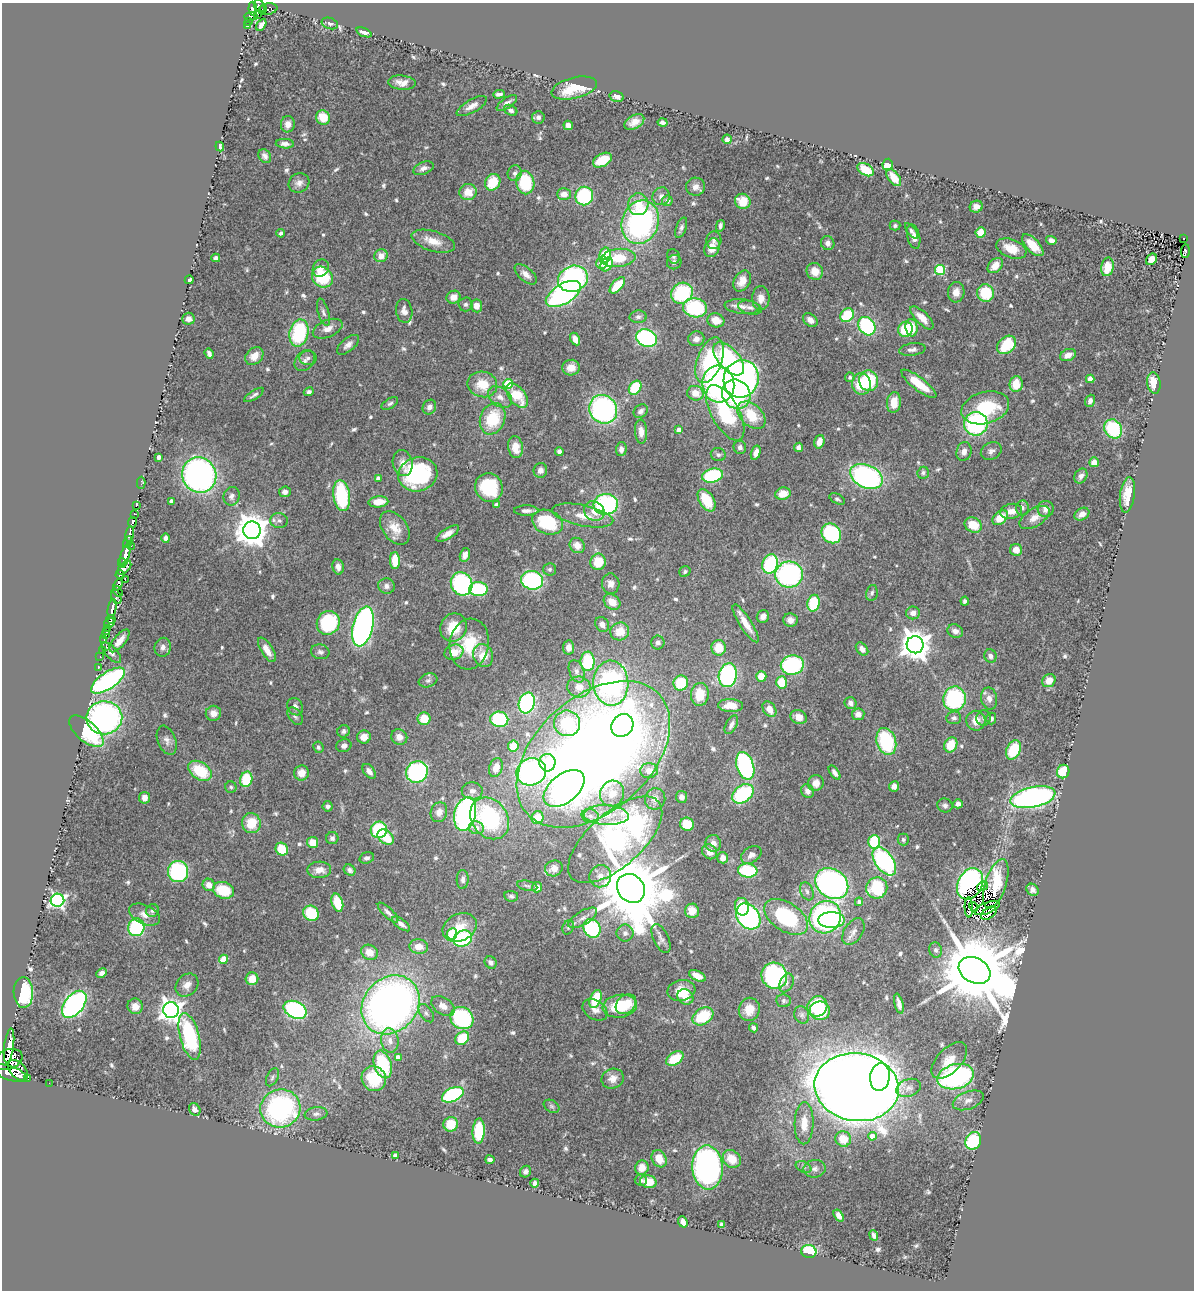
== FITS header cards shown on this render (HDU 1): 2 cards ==
NAXIS1  =                 1192
NAXIS2  =                 1288

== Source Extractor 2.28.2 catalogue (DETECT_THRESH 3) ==
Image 1192 x 1288 px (HDU 1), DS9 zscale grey, 1 PNG px = 1 image px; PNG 1196 x 1292 px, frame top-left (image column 1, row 1288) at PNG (2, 3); each listed source drawn as its Kron ellipse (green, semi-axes under 4 px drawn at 4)
Background 0.916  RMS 0.046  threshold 0.137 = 3 sigma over >= 5 px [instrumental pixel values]
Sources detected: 636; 3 with non-positive FLUX_AUTO (blend fragments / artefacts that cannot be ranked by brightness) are neither listed nor drawn; of the other 633, the 500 brightest by FLUX_AUTO listed and drawn (133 fainter detections omitted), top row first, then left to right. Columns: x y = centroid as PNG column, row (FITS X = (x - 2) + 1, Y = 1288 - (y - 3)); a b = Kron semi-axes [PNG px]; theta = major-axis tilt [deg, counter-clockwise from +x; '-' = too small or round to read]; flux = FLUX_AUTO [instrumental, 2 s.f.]
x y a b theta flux
259 6 6 5 - 270
253 9 7 4 -83 430
268 9 9 5 10 93
263 10 3 2 - 68
257 15 3 3 - 47
251 16 6 4 6 200
248 21 4 3 - 140
330 23 8 5 -18 8.4
261 25 6 4 60 15
247 26 3 3 - 31
364 32 8 4 -21 12
402 83 14 7 -5 27
574 88 23 10 14 100
499 94 6 3 3 12
617 96 7 5 -15 12
507 103 12 5 35 13
472 106 17 6 30 26
511 110 7 5 -28 11
538 117 6 6 - 10
323 118 7 6 - 72
634 122 11 6 30 25
662 122 5 4 - 9.2
288 124 8 7 - 23
568 125 5 4 - 23
727 139 4 4 - 11
285 144 9 4 -3 14
220 146 5 3 - 11
265 156 7 5 -53 11
602 160 10 6 29 95
887 165 6 5 - 68
423 168 11 6 22 16
866 170 9 5 -31 68
515 173 8 7 - 9.6
894 177 10 5 -53 51
493 182 8 7 - 91
299 183 10 9 - 19
525 183 12 9 -80 160
695 187 9 9 - 19
468 192 8 8 - 52
564 194 7 6 - 24
584 196 9 9 - 260
661 196 9 8 - 13
667 201 5 5 - 13
743 201 8 7 - 64
638 204 11 10 - 55
976 207 7 6 - 19
640 222 22 18 70 660
720 226 6 3 77 9
895 226 5 5 - 6.6
681 228 11 5 70 9.7
911 231 9 4 -52 9.3
981 232 5 5 - 44
281 233 4 3 - 8
914 237 12 6 -77 21
1183 238 3 2 - 8.7
714 240 9 7 84 13
1051 240 5 4 - 15
433 241 22 10 -17 46
828 243 7 6 - 15
1033 245 14 6 -46 55
712 248 10 7 64 42
1011 248 16 9 -20 52
1185 251 6 3 87 100
605 255 8 5 77 100
381 256 7 6 - 27
673 256 7 6 - 6.9
216 258 4 4 - 11
618 258 17 9 6 94
1151 259 6 5 - 28
674 262 7 7 - 11
602 263 6 5 - 33
607 264 7 5 56 47
995 266 9 6 47 41
1107 267 9 6 79 69
321 268 9 7 56 18
940 270 5 5 - 210
815 271 9 8 - 41
526 274 13 7 -41 20
322 277 11 9 -43 160
573 279 15 13 22 580
189 280 5 4 - 7.5
742 281 11 8 60 33
617 285 10 5 47 99
956 292 10 8 85 27
682 293 11 10 - 220
985 293 9 8 - 130
563 294 19 10 31 670
454 297 7 6 - 23
761 298 12 8 89 25
466 304 7 7 - 9
476 306 6 5 - 29
742 306 17 7 -5 21
695 308 12 9 -10 220
750 308 12 6 -14 13
404 311 12 8 -81 21
323 312 14 5 -73 12
847 315 7 6 - 120
638 317 8 6 3 9.2
922 318 15 6 -45 35
188 319 6 6 - 18
716 320 8 7 - 34
810 320 8 6 -41 18
867 326 10 8 -52 330
912 328 9 6 -82 61
328 329 15 8 22 26
905 329 8 7 - 110
299 333 14 9 79 260
647 338 11 8 -22 470
575 339 7 4 -61 25
696 339 8 7 - 17
348 345 13 6 39 17
1006 345 10 8 42 150
912 349 13 6 8 13
209 353 5 4 - 11
1068 355 8 5 23 25
254 356 10 7 43 37
308 358 8 7 - 11
729 359 20 10 -49 280
305 360 12 9 46 18
709 360 24 12 70 260
571 368 9 8 - 30
850 377 5 4 - 7.4
741 379 19 17 66 880
1090 379 4 4 - 42
869 381 10 9 - 160
1154 383 11 7 -82 63
482 384 15 13 -12 70
508 384 5 5 - 170
718 384 18 16 -84 780
861 384 10 9 - 88
919 384 21 6 -38 86
1016 384 8 6 84 61
635 388 7 5 55 140
309 392 5 4 - 9.4
695 393 8 7 - 42
736 394 15 13 -49 340
254 395 11 4 34 8.8
517 396 14 8 -52 110
500 397 13 9 -35 24
1090 401 6 5 - 14
894 402 10 7 83 50
390 403 9 5 32 7.4
429 407 7 6 - 15
985 408 24 16 15 190
603 409 15 13 -51 610
641 411 7 6 - 12
725 413 31 14 -62 280
751 415 16 11 -44 98
493 419 16 12 68 130
976 424 12 11 - 410
1113 429 10 8 -57 180
679 430 4 4 - 30
641 432 12 6 -86 24
819 442 7 5 72 28
515 447 11 7 -81 40
740 447 6 6 - 10
798 447 5 4 - 12
621 449 7 5 88 13
559 451 4 4 - 9.9
991 451 11 8 26 14
964 452 9 7 75 20
756 453 7 4 73 23
718 455 7 6 - 8.4
159 457 4 3 - 14
1094 462 5 5 - 25
403 463 13 10 -78 25
540 470 7 6 - 16
923 473 6 5 - 7.7
418 474 20 17 15 340
199 475 18 17 - 1000
712 475 10 7 14 230
866 476 17 11 -24 650
1081 476 8 6 60 14
378 478 4 4 - 14
141 483 6 3 90 23
489 487 15 13 -58 190
285 492 6 5 - 13
783 494 8 6 15 51
1127 495 18 7 82 54
232 496 9 8 - 13
342 496 16 8 -82 230
837 499 8 4 -28 7
707 500 12 7 -59 98
171 501 4 3 - 7.1
378 502 10 5 5 39
606 504 12 10 6 420
136 505 3 3 - 77
496 505 4 3 - 13
1022 508 7 6 - 11
1046 509 8 8 - 22
526 511 12 5 0 14
594 511 11 9 -41 31
1011 511 11 7 12 27
134 514 4 3 - 330
1082 514 8 6 32 20
583 515 31 10 -12 55
1034 517 17 9 32 32
1000 518 9 6 42 56
279 521 9 7 -6 12
132 522 5 3 - 220
547 522 16 12 -21 170
973 525 9 7 -24 66
395 528 19 12 -54 49
252 530 9 8 - 5900
831 533 10 9 - 290
130 534 8 4 80 1300
448 534 13 5 31 24
166 538 4 4 - 15
128 542 6 3 62 310
577 545 8 7 - 30
131 546 2 2 - 130
1016 550 6 6 - 30
125 555 11 4 73 2600
465 555 7 5 72 20
395 560 8 5 -89 69
598 562 8 7 - 77
122 563 5 3 - 380
770 564 10 7 70 290
338 567 8 5 -79 16
125 568 8 5 46 550
550 569 6 6 - 7.3
685 572 6 5 - 6.7
789 574 14 13 - 530
120 575 4 4 - 560
125 579 3 2 - 100
532 580 11 9 -11 420
118 584 6 4 70 790
462 584 12 10 -60 450
611 584 10 8 -85 22
386 586 8 8 - 14
478 589 9 7 -4 210
118 591 6 3 -55 320
872 593 8 5 78 7.6
116 597 8 4 -67 340
965 601 4 4 - 7.8
612 602 9 7 -38 42
814 603 8 6 77 150
112 609 10 4 80 1700
913 613 7 6 - 18
763 617 7 6 - 18
111 619 5 2 - 150
790 620 7 6 - 20
109 623 6 4 27 580
328 623 12 11 - 250
746 623 22 6 -57 46
602 624 8 6 -55 18
363 626 20 10 77 1100
453 627 14 13 - 93
108 628 3 2 - 22
620 631 9 8 - 54
955 631 8 6 -24 18
106 632 3 3 - 35
105 635 3 3 - 32
104 639 3 2 - 27
119 641 14 6 51 29
658 643 7 6 - 11
469 644 25 19 80 130
915 645 8 8 - 4800
106 646 2 2 - 29
163 647 9 8 - 16
569 647 7 5 82 19
719 648 8 7 - 60
862 649 7 5 -47 16
103 650 3 2 - 39
267 650 14 6 -58 31
111 652 13 5 -47 14
320 652 9 7 -13 11
454 652 10 7 20 46
483 655 12 10 -68 56
990 656 7 6 - 12
100 657 3 2 - 34
588 661 10 7 -90 180
792 665 11 9 10 310
98 668 3 2 - 13
577 671 11 7 -69 15
728 675 12 9 80 440
761 676 5 5 - 59
428 680 9 7 19 9.2
108 681 19 8 34 680
1049 681 7 6 - 36
782 682 6 5 - 81
611 683 23 17 -88 720
681 683 7 7 - 110
579 687 11 10 - 33
700 694 11 9 86 69
989 698 11 8 -80 20
954 699 12 11 - 330
527 703 10 8 73 450
850 703 6 5 - 14
730 705 12 6 -2 48
295 707 9 7 -59 14
769 709 8 6 -55 32
213 713 7 7 - 23
858 714 6 6 - 19
295 716 10 6 -55 8.6
799 717 8 7 - 25
104 718 18 16 2 880
954 718 7 6 - 10
983 718 8 7 - 8.9
991 718 6 5 - 9.3
424 719 6 6 - 60
499 719 9 7 -10 250
976 721 10 9 - 34
567 723 13 13 - 170
622 725 12 10 51 250
731 725 10 5 61 15
86 731 21 10 -41 180
343 731 6 6 - 8.6
364 737 7 6 - 32
399 737 8 7 - 26
167 740 15 9 -70 19
886 741 14 9 -72 250
951 745 8 6 66 68
344 746 8 6 20 12
513 746 5 5 - 63
318 747 6 5 - 7
1013 750 10 6 66 110
593 754 89 57 42 4500
547 763 9 8 - 110
745 766 14 8 -72 480
496 768 10 6 71 33
200 771 13 8 -34 130
369 771 8 5 -52 16
649 771 9 7 -1 29
417 772 11 10 - 460
531 772 15 13 21 600
1063 772 7 6 - 92
301 773 7 7 - 34
835 773 8 4 -54 14
246 779 8 6 75 120
816 783 8 8 - 26
894 786 5 5 - 18
231 787 6 5 - 6.6
564 788 23 14 38 680
472 791 10 8 -3 18
807 791 7 6 - 15
612 794 13 12 - 43
743 794 12 8 37 260
681 797 6 5 - 13
1033 797 23 10 12 850
145 798 6 5 - 23
655 799 11 10 - 21
958 804 5 4 - 13
945 805 8 7 - 9.6
328 806 5 5 - 10
439 812 10 8 72 25
465 814 17 10 76 950
606 815 22 10 -3 60
590 816 9 6 -16 14
490 818 22 18 -54 320
537 818 6 6 - 64
251 823 10 9 - 83
687 824 7 6 - 74
476 828 7 6 - 20
379 830 8 8 - 180
386 837 9 6 -38 95
332 838 6 6 - 9
615 840 58 27 41 920
903 840 6 6 - 7.3
313 842 5 5 - 42
874 842 7 6 - 140
713 843 8 7 - 21
282 849 7 6 - 93
709 852 8 7 - 27
751 855 11 7 33 17
367 858 7 5 17 10
723 858 5 5 - 23
884 861 16 9 -55 420
554 868 9 7 23 26
319 870 12 8 1 32
350 870 6 5 - 10
748 871 10 7 -6 170
178 872 10 10 - 320
600 876 11 11 - 29
463 879 9 6 87 11
832 884 17 14 -37 970
970 884 16 12 63 670
996 884 26 10 72 130
209 885 6 6 - 28
527 886 10 5 -12 6.8
983 886 6 3 34 24
537 887 5 5 - 26
631 888 15 13 -52 40000
877 888 11 10 - 150
223 890 11 8 -21 100
1033 890 6 5 - 14
807 891 9 6 -67 10
511 896 7 5 -7 7.3
57 900 7 6 - 750
859 902 4 4 - 11
337 903 9 5 -74 85
742 907 9 7 -77 60
969 907 10 3 -88 7.6
973 907 5 2 - 8
987 908 13 5 22 22
152 910 6 6 - 9.2
692 911 7 7 - 45
311 913 8 7 - 130
388 913 13 5 -44 15
989 913 9 5 36 13
144 915 16 9 -24 28
748 916 14 10 -52 650
786 917 24 14 -33 280
825 917 16 15 - 660
583 918 16 7 31 22
832 920 13 8 0 220
401 924 10 5 -37 16
136 927 9 8 - 240
460 927 18 13 26 64
568 927 7 5 69 6.7
592 928 9 8 - 270
853 932 15 9 56 22
625 933 8 8 - 15
452 934 6 5 - 130
463 938 9 7 26 250
661 939 16 7 -65 17
419 947 9 7 -7 38
936 950 7 6 - 9.9
369 952 8 7 - 36
224 959 4 4 - 82
491 962 6 5 - 12
975 970 17 12 -28 49000
102 973 5 4 - 12
697 976 9 5 -26 28
774 976 13 12 - 460
252 979 6 6 - 43
786 983 10 6 66 13
187 985 13 10 46 27
681 990 14 10 14 44
23 992 15 9 -88 190
685 997 8 7 - 64
595 999 9 5 68 100
784 1001 7 6 - 7.7
74 1004 15 9 51 710
626 1004 11 9 41 76
899 1004 10 4 -76 16
390 1005 32 26 48 2000
135 1006 8 7 - 30
443 1006 13 8 -33 25
620 1006 17 11 8 130
817 1006 10 9 - 180
749 1009 12 10 72 51
171 1010 8 8 - 2500
295 1010 12 8 -26 380
595 1010 13 9 -33 22
820 1011 10 9 - 130
426 1013 10 6 -56 10
802 1015 9 7 -66 10
703 1016 11 8 31 130
462 1018 12 10 -37 330
754 1028 4 4 - 9.2
190 1036 24 9 -75 320
462 1038 7 6 - 110
390 1041 12 8 -83 26
9 1046 17 5 82 3600
398 1057 4 4 - 22
675 1058 9 6 32 97
8 1060 15 10 20 3200
949 1060 22 12 46 52
383 1064 14 8 -73 200
18 1070 12 7 -48 1200
10 1073 17 7 -18 2400
272 1077 9 5 65 7.7
880 1077 14 10 82 370
956 1077 18 12 15 550
27 1078 3 2 - 10000
374 1079 13 12 - 130
613 1079 11 9 22 25
49 1083 2 2 - 12
857 1087 42 34 -9 9100
909 1088 12 8 20 18
453 1095 11 6 25 350
968 1100 16 8 20 24
552 1106 8 5 -31 7.1
280 1108 20 19 - 630
195 1109 6 5 - 17
316 1114 11 6 8 13
804 1123 21 9 89 57
451 1124 7 7 - 70
479 1131 12 6 87 180
872 1136 4 4 - 34
843 1139 8 7 - 51
973 1141 9 7 63 230
395 1156 4 4 - 29
659 1159 9 7 -60 43
732 1159 10 8 -43 60
490 1160 4 3 - 11
708 1167 22 15 -86 900
803 1167 8 5 -26 8.4
642 1168 7 6 - 31
815 1169 11 8 8 15
526 1172 6 5 - 11
641 1180 6 5 - 9.1
648 1182 8 6 -14 55
535 1183 4 4 - 15
839 1216 6 4 -55 17
683 1222 6 4 -69 21
721 1224 4 3 - 8.3
874 1236 5 4 - 8.5
809 1252 8 6 -11 140
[133 fainter detections neither listed nor drawn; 3 non-positive-flux detections neither listed nor drawn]